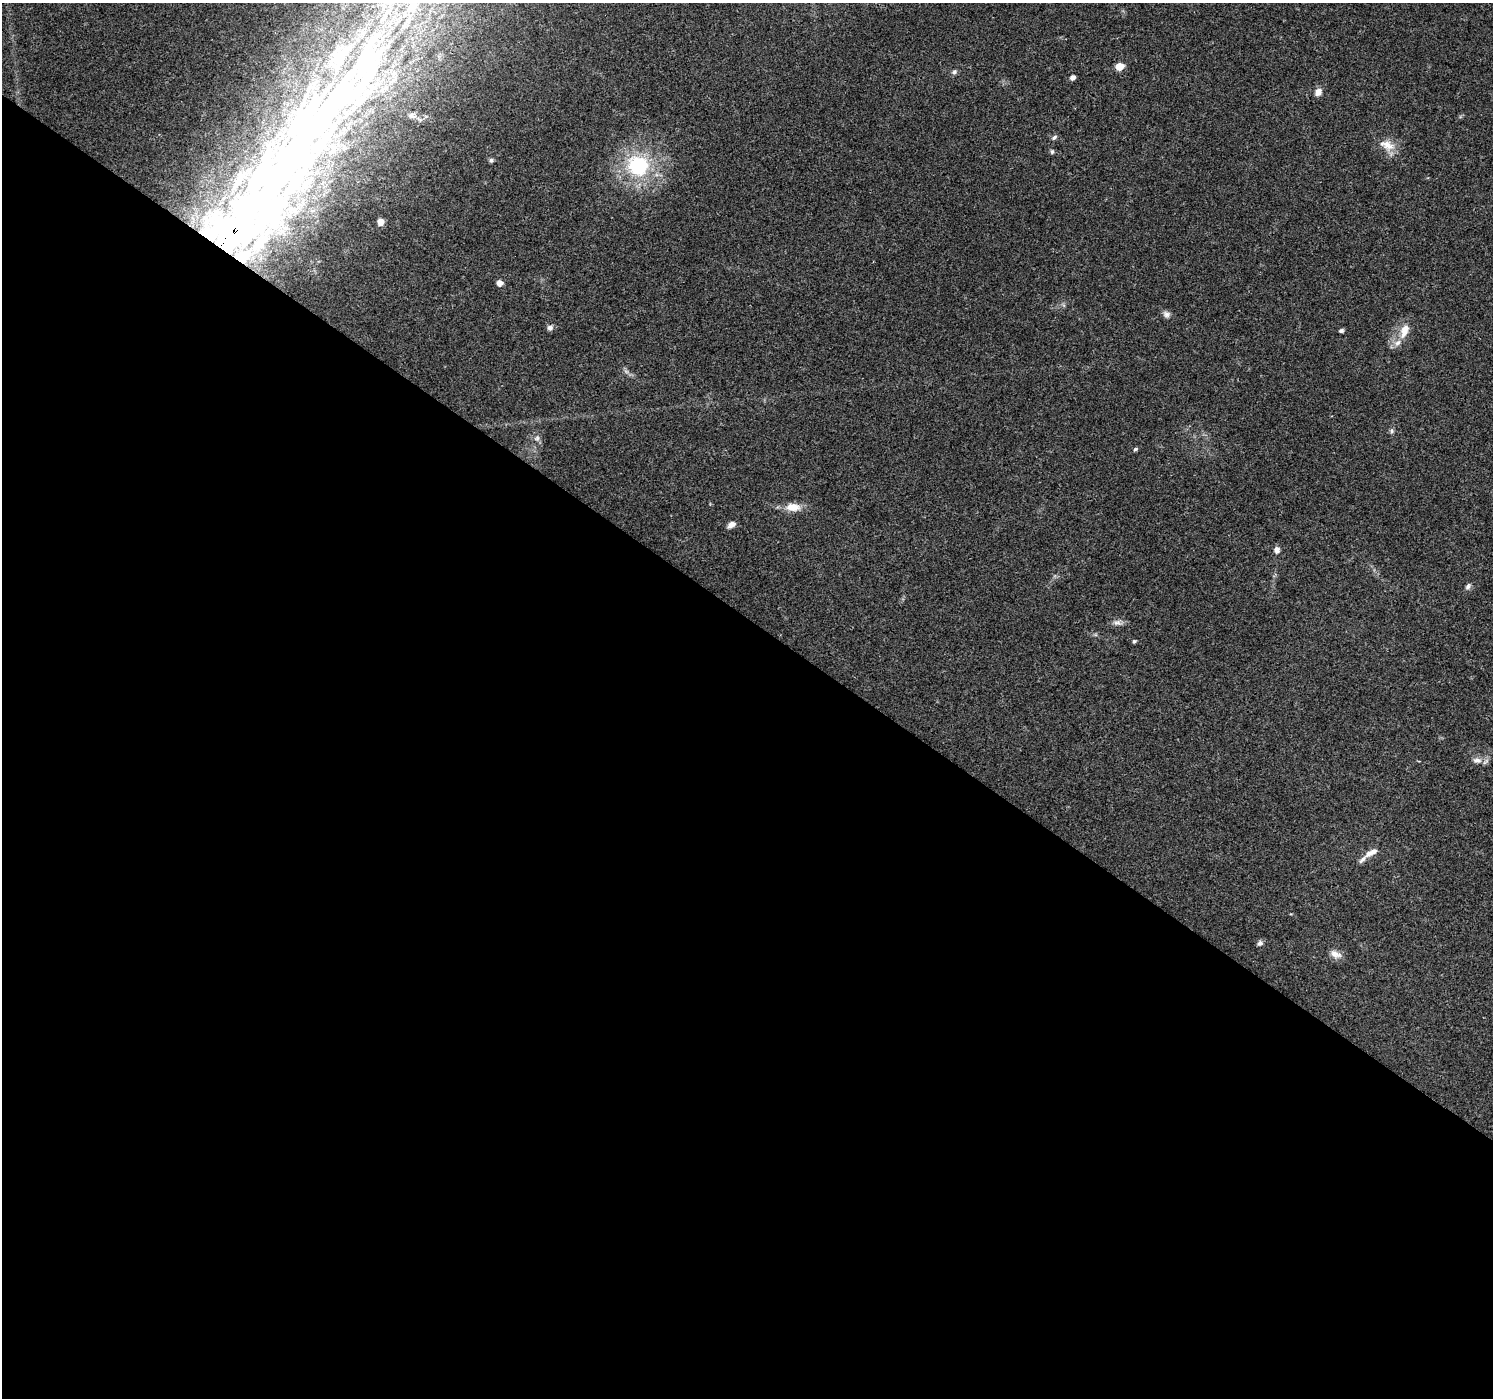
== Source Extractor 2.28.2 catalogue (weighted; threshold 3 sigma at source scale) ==
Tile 14 of 4 x 4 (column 2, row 4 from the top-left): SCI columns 1499-2989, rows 246-1641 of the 5972 x 6010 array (HDU 1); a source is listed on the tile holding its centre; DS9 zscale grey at full resolution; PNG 1495 x 1400 px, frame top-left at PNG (2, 3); no overlay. Shown black and unused: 56% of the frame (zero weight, under 3 of 4 exposures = <1% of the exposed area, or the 3 px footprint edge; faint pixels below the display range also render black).
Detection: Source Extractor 2.28.2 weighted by HDU 2 'WHT'; one run over the whole footprint, this tile lists its part. Background 0.0748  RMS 0.0045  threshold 0.0201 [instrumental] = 3 sigma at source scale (4.5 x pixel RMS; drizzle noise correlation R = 1.50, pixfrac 1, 0.0396/0.0396 arcsec/px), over >= 5 px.
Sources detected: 39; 2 inside a brighter object's white glare — not listed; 7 inside a brighter listed object's ellipse — not listed separately; the other 30 listed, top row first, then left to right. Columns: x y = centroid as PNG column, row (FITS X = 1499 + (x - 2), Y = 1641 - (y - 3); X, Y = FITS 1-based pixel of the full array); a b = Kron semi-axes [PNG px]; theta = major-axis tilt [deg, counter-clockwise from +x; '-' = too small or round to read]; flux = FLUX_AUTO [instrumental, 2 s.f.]
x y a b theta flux
1119 66 6 5 - 10
954 72 7 6 - 1.1
1072 78 5 4 - 2
1318 92 9 7 53 2.8
412 115 8 7 - 1.4
1054 137 8 5 38 0.98
1387 145 23 12 -24 6.3
296 152 312 55 60 570
1052 152 6 5 - 0.79
491 160 6 5 - 0.88
638 166 24 22 -20 35
380 222 7 6 - 3
499 283 5 5 - 3.1
1166 314 10 8 -46 1.8
550 328 8 7 - 1.5
1341 331 5 4 - 1.1
1404 331 21 10 69 6.3
1392 431 7 5 83 0.94
537 438 9 8 - 1.7
1135 449 5 4 - 0.71
793 507 18 10 -3 6
732 524 9 6 34 2.5
1277 550 8 7 - 2
1468 586 9 6 50 1.3
1117 623 13 8 -5 2.2
1134 641 5 4 - 0.73
1477 760 13 8 -10 2.9
1371 853 21 8 28 3.6
1260 943 8 6 41 1.4
1335 954 16 9 -25 3.2
Overlapping masked pixels (flux is a lower limit): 1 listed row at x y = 296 152
Isophote crosses this tile's border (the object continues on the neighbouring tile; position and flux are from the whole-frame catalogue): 1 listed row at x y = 296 152